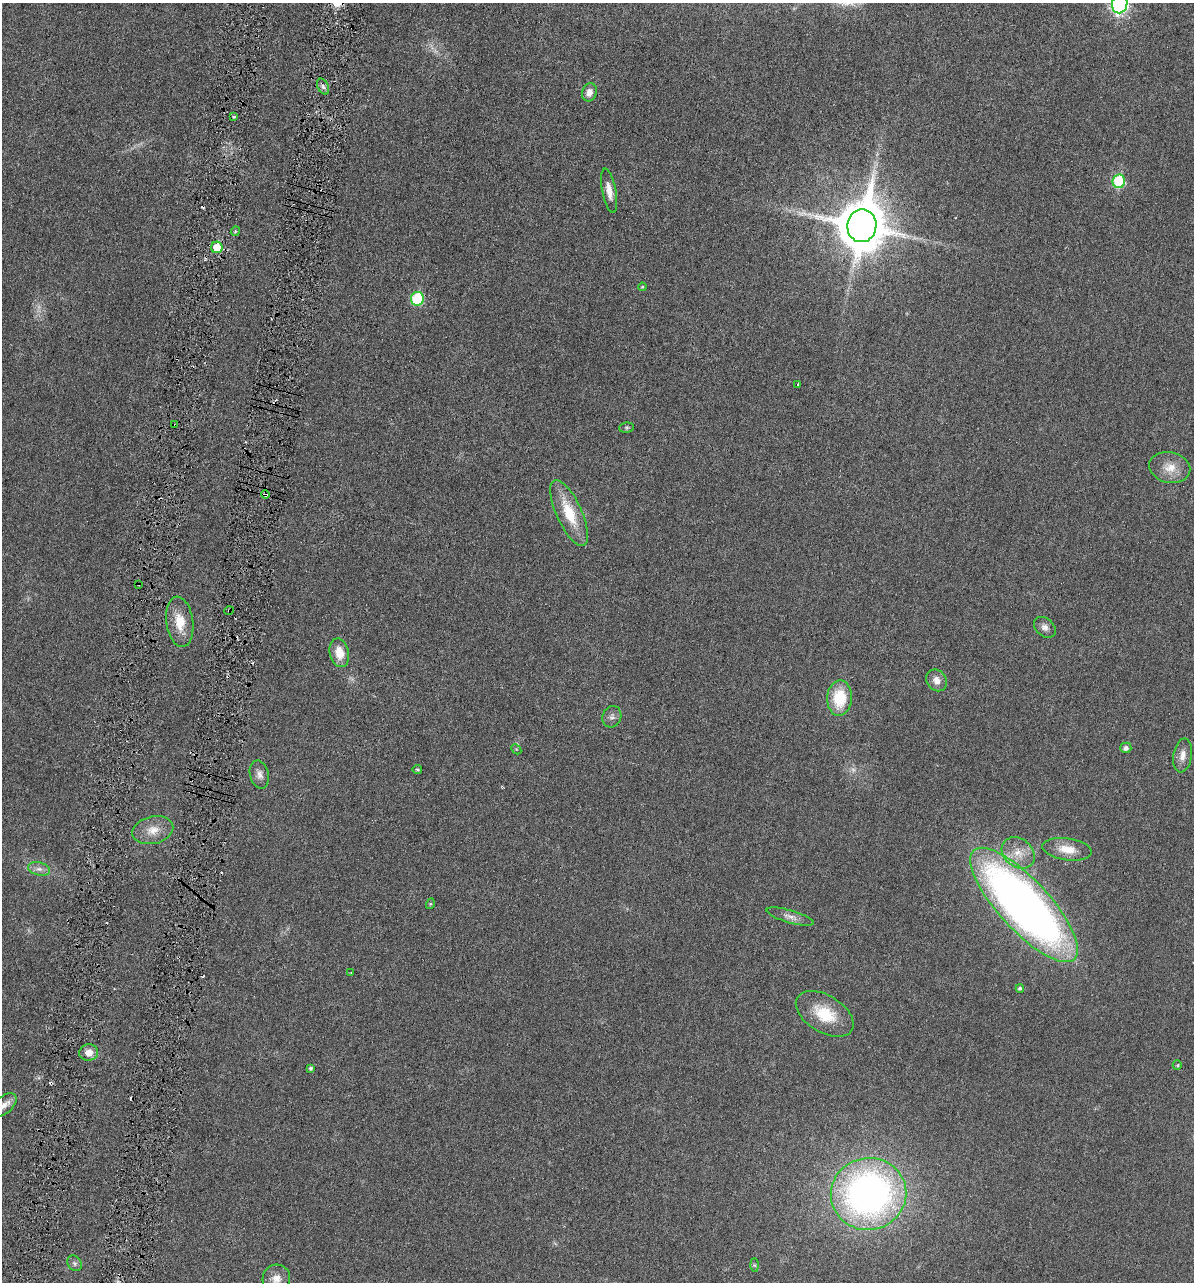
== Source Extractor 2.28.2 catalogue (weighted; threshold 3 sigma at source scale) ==
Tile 7 of 4 x 4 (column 3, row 2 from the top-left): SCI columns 2526-3717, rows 2607-3886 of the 5153 x 5187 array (HDU 1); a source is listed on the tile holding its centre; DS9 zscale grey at full resolution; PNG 1196 x 1284 px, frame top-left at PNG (2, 3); each listed source drawn as its Kron ellipse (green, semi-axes under 4 px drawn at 4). Shown black and unused: <1% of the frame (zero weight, under 3 of 6 exposures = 1% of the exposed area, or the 3 px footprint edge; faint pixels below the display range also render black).
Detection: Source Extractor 2.28.2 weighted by HDU 2 'WHT'; one run over the whole footprint, this tile lists its part. Background 0.0305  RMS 0.0046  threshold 0.0186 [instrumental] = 3 sigma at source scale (4.09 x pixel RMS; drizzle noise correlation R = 1.36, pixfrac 0.8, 0.05/0.05 arcsec/px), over >= 5 px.
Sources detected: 55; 2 too faint to see at this stretch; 5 cosmic-ray / hot-pixel residue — neither listed nor drawn; the other 48 listed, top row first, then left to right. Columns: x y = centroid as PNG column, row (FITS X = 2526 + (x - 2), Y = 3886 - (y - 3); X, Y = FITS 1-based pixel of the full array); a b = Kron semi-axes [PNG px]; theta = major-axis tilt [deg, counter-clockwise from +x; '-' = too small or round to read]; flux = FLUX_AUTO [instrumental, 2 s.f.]
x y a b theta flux
1120 4 10 7 79 140
323 86 8 5 -63 1.1
589 92 9 7 71 2.9
234 116 4 3 - 0.74
1119 181 7 6 - 27
609 191 22 7 -79 4
862 226 16 14 81 2000
235 231 5 4 - 0.52
217 247 6 5 - 11
642 287 4 4 - 0.44
417 299 7 6 - 25
798 384 3 3 - 0.71
175 425 3 2 - 0.57
626 428 7 5 6 0.73
1170 467 21 15 -12 6.4
265 495 4 3 - 1.7
569 513 36 12 -65 14
138 584 4 2 - 0.37
229 610 5 3 - 0.44
180 622 25 13 -82 8.6
1045 627 12 8 -42 2.2
339 653 14 9 -78 6.6
937 680 11 9 -51 3.2
839 698 18 12 87 15
612 717 11 9 70 1.8
1126 748 5 5 - 1.4
516 749 6 4 -45 0.52
1183 755 17 9 81 3.3
417 770 5 4 - 0.57
259 774 14 9 -77 2.6
153 830 21 13 14 6.1
1067 849 25 11 -8 6.9
1018 853 18 14 -38 6.7
39 869 11 6 -14 2.1
430 904 5 3 - 0.36
1024 905 74 25 -47 320
790 917 24 6 -16 2.8
351 973 4 3 - 0.39
1020 988 4 4 - 0.91
825 1014 32 18 -31 14
89 1052 9 8 - 3.3
1177 1065 5 4 - 0.47
310 1068 4 4 - 0.78
4 1105 15 8 42 2.7
868 1194 38 36 13 170
75 1263 8 6 -54 1.2
754 1265 7 4 -89 0.66
276 1279 14 13 - 4.2
Overlapping masked pixels (flux is a lower limit): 4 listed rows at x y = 175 425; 265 495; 138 584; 229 610
Isophote crosses this tile's border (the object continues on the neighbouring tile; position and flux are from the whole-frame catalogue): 3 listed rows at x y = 1120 4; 4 1105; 276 1279